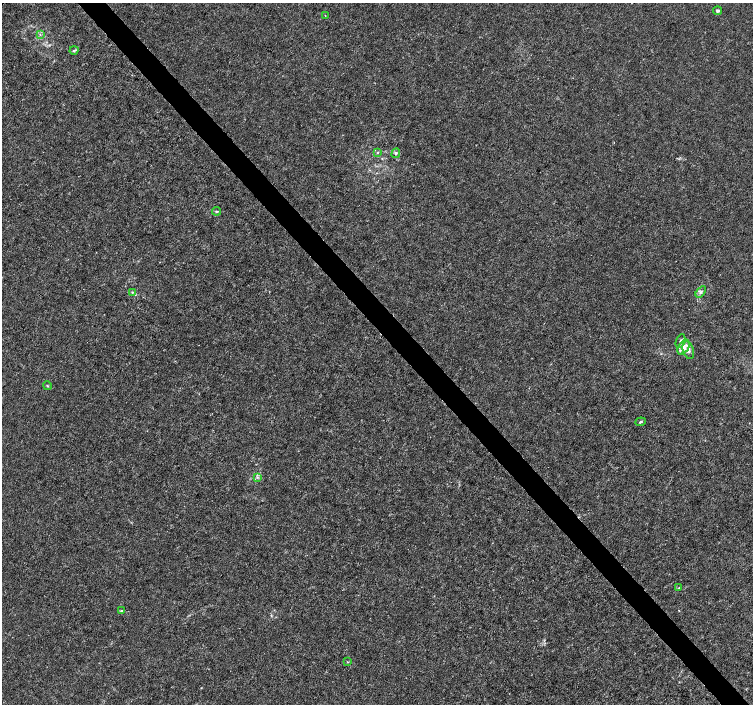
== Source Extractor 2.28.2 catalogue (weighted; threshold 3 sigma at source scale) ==
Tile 6 of 4 x 4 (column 2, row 2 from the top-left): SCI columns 1508-3009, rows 3021-4424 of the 6012 x 5974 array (HDU 1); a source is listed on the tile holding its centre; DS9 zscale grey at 2 x 2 block average (1 PNG px = mean of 2 x 2 image px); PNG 755 x 706 px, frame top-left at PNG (2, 3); each listed source drawn as its Kron ellipse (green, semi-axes under 4 px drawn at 4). Shown black and unused: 4% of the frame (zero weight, under 3 of 4 exposures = <1% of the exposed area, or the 3 px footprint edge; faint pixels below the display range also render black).
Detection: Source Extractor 2.28.2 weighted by HDU 2 'WHT'; one run over the whole footprint, this tile lists its part. Background 0.00115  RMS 0.0013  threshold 0.00601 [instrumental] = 3 sigma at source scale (4.5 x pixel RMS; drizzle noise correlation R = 1.50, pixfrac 1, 0.0396/0.0396 arcsec/px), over >= 5 px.
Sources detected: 19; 1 inside a brighter listed object's ellipse — not listed separately; the other 18 listed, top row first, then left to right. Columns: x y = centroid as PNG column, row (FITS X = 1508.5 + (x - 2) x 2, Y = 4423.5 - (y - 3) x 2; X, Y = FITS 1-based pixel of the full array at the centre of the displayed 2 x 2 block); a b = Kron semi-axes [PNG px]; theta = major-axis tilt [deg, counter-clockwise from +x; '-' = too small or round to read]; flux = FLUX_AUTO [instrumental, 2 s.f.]
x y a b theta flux
718 11 4 4 - 0.6
325 15 2 2 - 0.2
40 35 3 2 - 0.25
74 50 4 3 - 0.46
378 152 3 3 - 0.29
396 153 5 4 - 0.6
217 211 4 3 - 0.33
132 292 3 3 - 0.35
701 292 6 4 53 0.88
680 341 7 3 68 0.74
684 347 8 5 55 2.4
688 350 9 5 -71 1.6
47 386 4 2 - 0.28
640 422 5 3 - 0.44
257 477 3 3 - 0.37
679 588 3 2 - 0.18
121 611 3 3 - 0.47
347 662 3 2 - 0.21